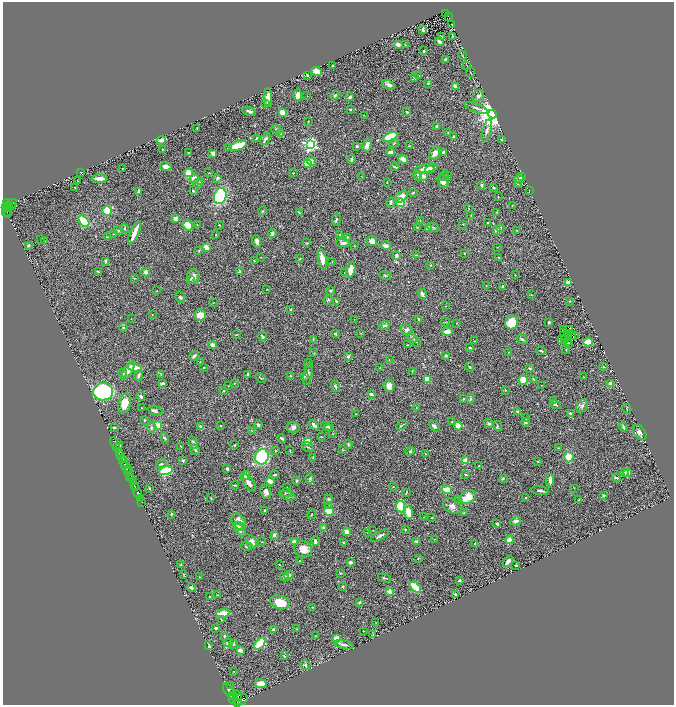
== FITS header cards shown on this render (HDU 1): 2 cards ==
NAXIS1  =                 1343
NAXIS2  =                 1405

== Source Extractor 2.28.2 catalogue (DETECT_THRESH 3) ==
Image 1343 x 1405 px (HDU 1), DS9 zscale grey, zoomed out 1/2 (1 PNG px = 2 x 2 image px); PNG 676 x 707 px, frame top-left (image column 2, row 1405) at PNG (3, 2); each listed source drawn as its Kron ellipse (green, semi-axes under 4 px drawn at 4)
Background 0.853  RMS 0.04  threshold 0.12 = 3 sigma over >= 5 px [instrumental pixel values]
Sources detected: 491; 27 cannot appear on this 1/2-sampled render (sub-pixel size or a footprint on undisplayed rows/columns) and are neither listed nor drawn; the other 464 listed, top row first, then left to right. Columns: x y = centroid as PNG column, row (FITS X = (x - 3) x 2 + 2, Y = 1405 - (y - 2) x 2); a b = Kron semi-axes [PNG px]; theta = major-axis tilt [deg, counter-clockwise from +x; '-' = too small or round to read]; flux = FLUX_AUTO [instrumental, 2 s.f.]
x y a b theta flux
445 13 2 1 - 6.2
448 16 4 2 - 49
452 24 2 1 - 1.8
423 30 4 3 - 19
453 36 3 2 - 4.4
441 37 2 2 - 7.1
439 42 4 3 - 20
398 44 3 2 - 45
406 45 3 2 - 5.3
424 51 2 2 - 17
462 55 5 2 - 5.7
445 59 3 2 - 13
467 65 2 1 - 1.8
332 66 2 2 - 18
317 71 5 4 - 65
470 73 5 2 - 5.4
307 75 2 2 - 13
419 75 3 2 - 4
415 77 3 3 - 16
428 83 4 3 - 7.2
389 85 7 4 -21 26
455 87 3 2 - 55
298 95 6 4 -90 53
335 95 5 4 - 17
307 96 2 1 - 1.6
478 96 6 5 - 22
350 97 2 2 - 25
268 98 9 4 -88 62
265 104 3 2 - 3.8
476 108 13 3 -20 25
350 109 3 2 - 6.3
249 111 7 3 -15 16
407 112 2 2 - 12
282 113 3 3 - 81
493 114 4 4 - 14000
364 115 2 1 - 2.5
309 121 2 2 - 2.9
437 126 3 2 - 10
197 128 2 2 - 5.7
276 130 5 3 - 13
487 130 12 4 75 27
448 133 2 2 - 4.8
280 134 4 3 - 31
454 136 3 2 - 9.5
390 137 7 4 24 260
256 138 3 2 - 8
265 139 7 3 58 22
162 140 4 2 - 67
501 140 2 2 - 5.7
394 143 5 2 - 5.2
310 145 4 4 - 1800
367 145 7 4 79 28
238 146 9 4 22 240
357 146 3 3 - 9.6
409 146 2 2 - 4.7
228 148 3 3 - 8.1
162 149 3 2 - 3.7
188 152 2 2 - 5.4
390 152 4 3 - 37
213 153 3 3 - 50
435 153 7 4 59 42
443 153 4 2 - 12
352 159 5 3 - 13
403 159 5 3 - 32
311 161 5 3 - 29
308 164 4 3 - 130
166 166 6 4 -5 32
395 167 4 2 - 10
122 168 2 2 - 2.8
426 168 11 3 9 62
430 169 5 3 - 16
81 172 2 2 - 4.5
188 173 4 3 - 160
209 173 3 2 - 3.5
293 173 2 2 - 3
418 175 5 3 - 12
423 176 3 3 - 33
445 176 5 2 - 6.5
447 176 4 2 - 5.4
362 177 2 1 - 2.2
521 177 2 2 - 51
99 178 7 3 2 70
217 178 4 3 - 11
194 179 5 4 - 52
519 179 5 3 - 30
77 181 2 1 - 1.6
200 181 4 3 - 13
443 181 7 5 -71 35
387 182 3 2 - 3
198 184 5 3 - 14
518 184 3 2 - 4.2
481 185 4 2 - 8.7
75 187 2 1 - 2
494 187 4 2 - 6
139 191 4 3 - 24
193 191 3 2 - 7.5
529 191 2 1 - 2
413 193 4 2 - 6.7
220 196 8 6 73 570
401 197 7 4 43 75
498 197 3 2 - 3.5
391 202 5 3 - 26
400 203 4 4 - 160
11 204 7 3 30 220
8 205 6 2 -58 360
512 205 2 1 - 2.8
12 206 2 1 - 24
5 208 3 2 - 520
8 208 2 2 - 170
469 208 3 2 - 2.9
107 211 5 4 - 300
263 211 4 2 - 4.9
7 212 5 2 - 250
299 212 4 2 - 7.5
497 212 3 2 - 4.7
8 215 4 2 - 190
471 216 4 2 - 5.3
175 219 3 3 - 39
336 220 6 2 78 8.8
84 221 6 4 -50 400
420 221 4 2 - 3.1
488 223 2 2 - 8.1
463 224 2 2 - 5
188 225 6 4 -45 100
197 225 2 2 - 2.6
219 225 3 2 - 3.7
417 227 4 3 - 4.9
433 227 6 2 -24 7.1
125 228 5 3 - 8.3
500 228 4 3 - 11
428 229 4 4 - 21
496 230 4 3 - 25
517 230 3 1 - 3.4
119 231 5 3 - 15
135 233 13 3 67 88
272 233 4 3 - 15
114 234 3 2 - 3.9
340 234 4 3 - 7.9
216 235 3 3 - 5.8
107 237 3 2 - 3.3
347 237 3 3 - 7.6
40 240 2 1 - 2.2
45 241 2 2 - 2.4
257 241 6 3 -74 29
372 241 5 5 - 49
307 243 4 2 - 4.1
343 243 7 4 1 22
28 246 3 3 - 13
354 246 2 2 - 2.6
386 246 5 4 - 32
206 247 4 3 - 53
497 247 2 1 - 2.3
199 250 3 3 - 7.4
464 253 2 2 - 7.4
416 255 4 2 - 4.8
396 256 3 2 - 23
261 257 2 2 - 2.7
499 257 2 2 - 4.5
300 259 3 2 - 4.5
322 259 10 4 -80 75
105 261 3 2 - 11
254 261 2 2 - 5.9
332 261 2 1 - 3.4
431 265 2 2 - 3.7
351 270 8 4 77 69
98 272 4 2 - 5.9
146 272 4 3 - 31
239 272 4 4 - 8.3
345 273 3 2 - 4.3
385 275 6 4 -10 11
515 275 2 2 - 2.6
193 276 7 6 - 40
134 278 3 2 - 3.7
190 279 3 2 - 4.9
568 282 4 4 - 35
486 285 2 2 - 2.8
502 287 4 2 - 12
267 289 2 2 - 7.3
157 291 2 1 - 4.2
331 291 4 3 - 9.4
422 294 5 3 - 18
531 295 3 2 - 3.1
180 297 6 4 -63 13
328 300 5 3 - 7.6
336 301 3 2 - 7
570 301 3 2 - 3
213 303 3 1 - 2.6
446 306 2 2 - 3.3
291 310 4 3 - 20
152 315 2 2 - 3.1
200 315 6 5 - 80
131 319 2 1 - 2.4
354 319 2 1 - 1.8
419 319 2 2 - 12
445 322 4 2 - 3.6
511 322 7 6 - 160
549 322 2 2 - 12
457 323 3 2 - 2.4
385 325 5 3 - 17
123 328 4 4 - 8.3
563 329 2 1 - 10
570 329 3 2 - 3.6
407 330 6 5 - 27
447 332 5 4 - 55
361 333 3 2 - 2.9
564 333 4 2 - 2.2
335 334 2 2 - 14
568 334 2 1 - 1.7
236 335 3 2 - 3.3
572 335 2 1 - 0.63
575 335 2 1 - 0.67
262 336 4 3 - 17
573 336 2 1 - 2.8
412 337 6 3 -41 12
566 338 2 1 - 1.6
313 339 4 2 - 4.8
522 339 6 4 -33 14
565 339 2 1 - 0.16
562 340 2 1 - 0.63
475 341 2 2 - 3.2
567 341 2 1 - 3.2
416 342 5 2 - 7.8
588 342 5 4 - 130
568 344 2 1 - 2.5
213 345 4 3 - 24
407 345 3 2 - 4.2
470 348 3 2 - 10
566 350 3 3 - 5.1
541 351 5 2 - 8.9
508 352 3 2 - 3.7
314 353 3 2 - 4.2
446 355 4 3 - 12
194 356 5 3 - 16
348 356 4 3 - 16
389 359 2 2 - 4.1
200 362 2 2 - 3
309 364 4 2 - 7.1
603 366 3 3 - 5.3
135 367 7 4 -16 59
469 367 4 3 - 8.2
204 368 2 2 - 5.9
380 368 3 2 - 4.2
530 368 4 3 - 6.2
128 371 10 3 59 67
412 371 3 2 - 5.1
123 373 4 3 - 13
161 374 4 2 - 6.4
308 374 11 3 76 18
247 375 3 2 - 11
138 376 5 3 - 18
290 376 3 2 - 5.3
304 376 3 3 - 8.3
583 377 2 2 - 2.4
261 378 6 1 -31 5.1
427 379 3 3 - 99
534 379 4 2 - 9.3
523 380 4 4 - 120
162 383 4 2 - 25
234 384 3 2 - 2.9
610 384 3 3 - 39
541 385 2 1 - 2.3
228 386 2 2 - 2.8
335 386 6 3 -69 11
389 386 6 5 - 37
505 390 3 2 - 4.8
223 391 2 2 - 6.2
103 392 10 8 1 830
371 394 4 2 - 19
141 396 5 3 - 17
463 399 4 3 - 7.3
470 399 4 3 - 8.9
553 400 3 2 - 5.6
125 403 10 6 75 100
555 405 5 3 - 8.8
582 406 7 5 63 23
416 407 2 2 - 2
141 408 2 2 - 2.9
627 409 5 2 - 5
155 411 8 3 -19 19
517 411 4 3 - 11
570 413 3 2 - 8.2
355 414 3 1 - 3
526 418 3 2 - 6.6
144 420 3 2 - 4.5
452 422 3 2 - 6.8
525 422 4 3 - 12
489 423 5 3 - 12
157 425 4 3 - 170
258 425 3 3 - 12
314 425 5 2 - 30
402 425 6 2 30 6.6
200 426 3 3 - 10
220 426 2 2 - 3.8
326 426 5 3 - 13
329 426 4 4 - 15
434 426 6 3 -46 16
458 426 4 4 - 93
497 426 5 3 - 8.8
114 427 4 2 - 9.3
152 427 5 5 - 19
293 427 6 5 - 28
623 427 4 3 - 16
252 431 4 2 - 5.3
640 432 8 5 -54 37
332 434 3 2 - 3.1
321 437 3 2 - 3.9
164 438 5 3 - 11
282 438 4 2 - 16
308 441 4 4 - 110
115 443 6 2 -64 340
193 443 6 4 -66 17
348 444 4 3 - 8.6
120 445 2 2 - 4.5
235 445 4 2 - 7.3
181 447 3 2 - 4.1
308 447 6 3 -31 8.9
116 448 3 1 - 230
558 448 3 3 - 5.7
195 450 5 3 - 11
343 450 2 2 - 5.5
276 451 3 3 - 7
290 451 3 2 - 4
410 451 4 3 - 8.2
119 453 3 2 - 1000
426 454 3 2 - 4.8
121 456 2 2 - 730
262 457 8 7 - 580
313 457 2 2 - 6.5
569 457 5 4 - 160
183 460 3 3 - 9.1
123 461 5 2 - 2100
465 461 3 3 - 93
538 461 3 3 - 5.8
124 464 2 1 - 440
161 464 5 3 - 9.5
479 466 2 1 - 4.1
127 468 6 3 -40 870
227 469 3 3 - 15
166 471 7 4 14 430
128 472 4 2 - 430
628 472 3 3 - 45
625 473 4 3 - 12
465 474 4 3 - 9.1
246 475 4 3 - 37
274 475 4 2 - 12
130 476 3 2 - 390
310 478 5 3 - 13
503 478 3 3 - 7.8
616 478 4 2 - 11
132 479 3 2 - 310
550 480 6 2 88 35
297 481 3 2 - 9.9
133 482 4 2 - 170
270 482 4 3 - 63
248 483 10 4 -55 34
134 485 2 1 - 260
235 485 4 2 - 6
287 487 2 2 - 3.7
393 487 3 2 - 3.7
135 488 2 2 - 1300
574 488 3 2 - 2.8
149 489 3 2 - 7.4
447 490 5 3 - 120
540 491 9 3 -7 20
266 492 7 5 -72 37
138 493 4 2 - 1400
286 493 5 2 - 7.3
406 493 3 2 - 8.4
603 495 3 3 - 8.3
287 496 8 3 -15 17
468 497 9 6 31 130
526 497 2 2 - 5.7
211 498 2 2 - 3
140 499 4 2 - 75
328 499 4 3 - 11
459 499 3 2 - 7.5
579 500 2 2 - 3.2
142 502 2 1 - 58
329 505 3 2 - 6
452 506 10 7 -27 33
401 507 6 4 -80 300
265 510 3 2 - 13
329 511 5 4 - 130
409 512 6 4 -85 120
464 512 3 2 - 4.2
171 514 3 2 - 7.9
312 514 5 2 - 4.9
423 517 2 2 - 2.5
432 517 3 2 - 3.4
516 521 5 4 - 22
239 522 9 6 -56 88
497 524 4 3 - 17
238 526 5 4 - 17
323 528 3 3 - 12
405 529 3 2 - 6.3
240 530 7 4 -52 23
373 530 2 2 - 2.6
347 532 4 3 - 62
368 533 4 2 - 4.4
274 535 3 3 - 24
380 536 10 3 31 18
435 539 2 2 - 2.7
509 540 4 3 - 130
315 541 5 3 - 19
416 541 4 3 - 12
252 542 6 5 - 52
262 542 3 2 - 3.1
294 542 2 2 - 110
343 543 3 2 - 5.1
474 544 3 2 - 6
247 546 5 4 - 18
303 549 9 8 - 83
418 559 2 2 - 4.8
300 561 2 2 - 3.8
508 561 6 3 53 44
351 562 4 3 - 20
279 564 3 2 - 3.4
181 565 3 1 - 5.2
516 565 2 2 - 7.8
340 573 3 3 - 4.2
184 574 4 2 - 4.3
289 575 5 4 - 17
199 577 2 2 - 3.5
284 577 4 3 - 14
384 578 6 2 -18 7.7
459 580 3 2 - 7.8
343 586 4 4 - 8.8
415 587 6 3 -43 260
191 588 4 2 - 17
389 591 2 2 - 120
455 594 3 2 - 9.7
218 595 3 2 - 5.6
210 597 3 3 - 6.3
280 602 10 6 -16 170
359 602 3 2 - 16
313 607 3 3 - 5.6
223 613 6 3 8 160
221 620 3 2 - 4.2
376 623 3 2 - 2.8
216 628 3 3 - 12
296 629 3 2 - 3.6
273 630 3 2 - 24
364 631 2 1 - 3.3
373 634 3 2 - 3.5
224 636 3 3 - 7.2
315 636 3 2 - 3.8
336 639 3 3 - 190
228 643 4 3 - 14
233 644 5 4 - 11
260 644 7 4 50 270
344 645 9 3 -14 22
209 646 4 3 - 10
240 650 3 3 - 43
284 656 3 3 - 9
305 665 5 5 - 16
234 671 2 1 - 2.1
261 684 6 4 -7 70
231 686 2 2 - 3.9
229 691 9 3 -55 2800
232 696 2 1 - 210
237 696 5 2 - 1500
233 698 6 4 62 2200
240 699 7 5 18 3600
238 702 4 3 - 1200
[27 sub-pixel or undisplayed-footprint detections neither listed nor drawn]